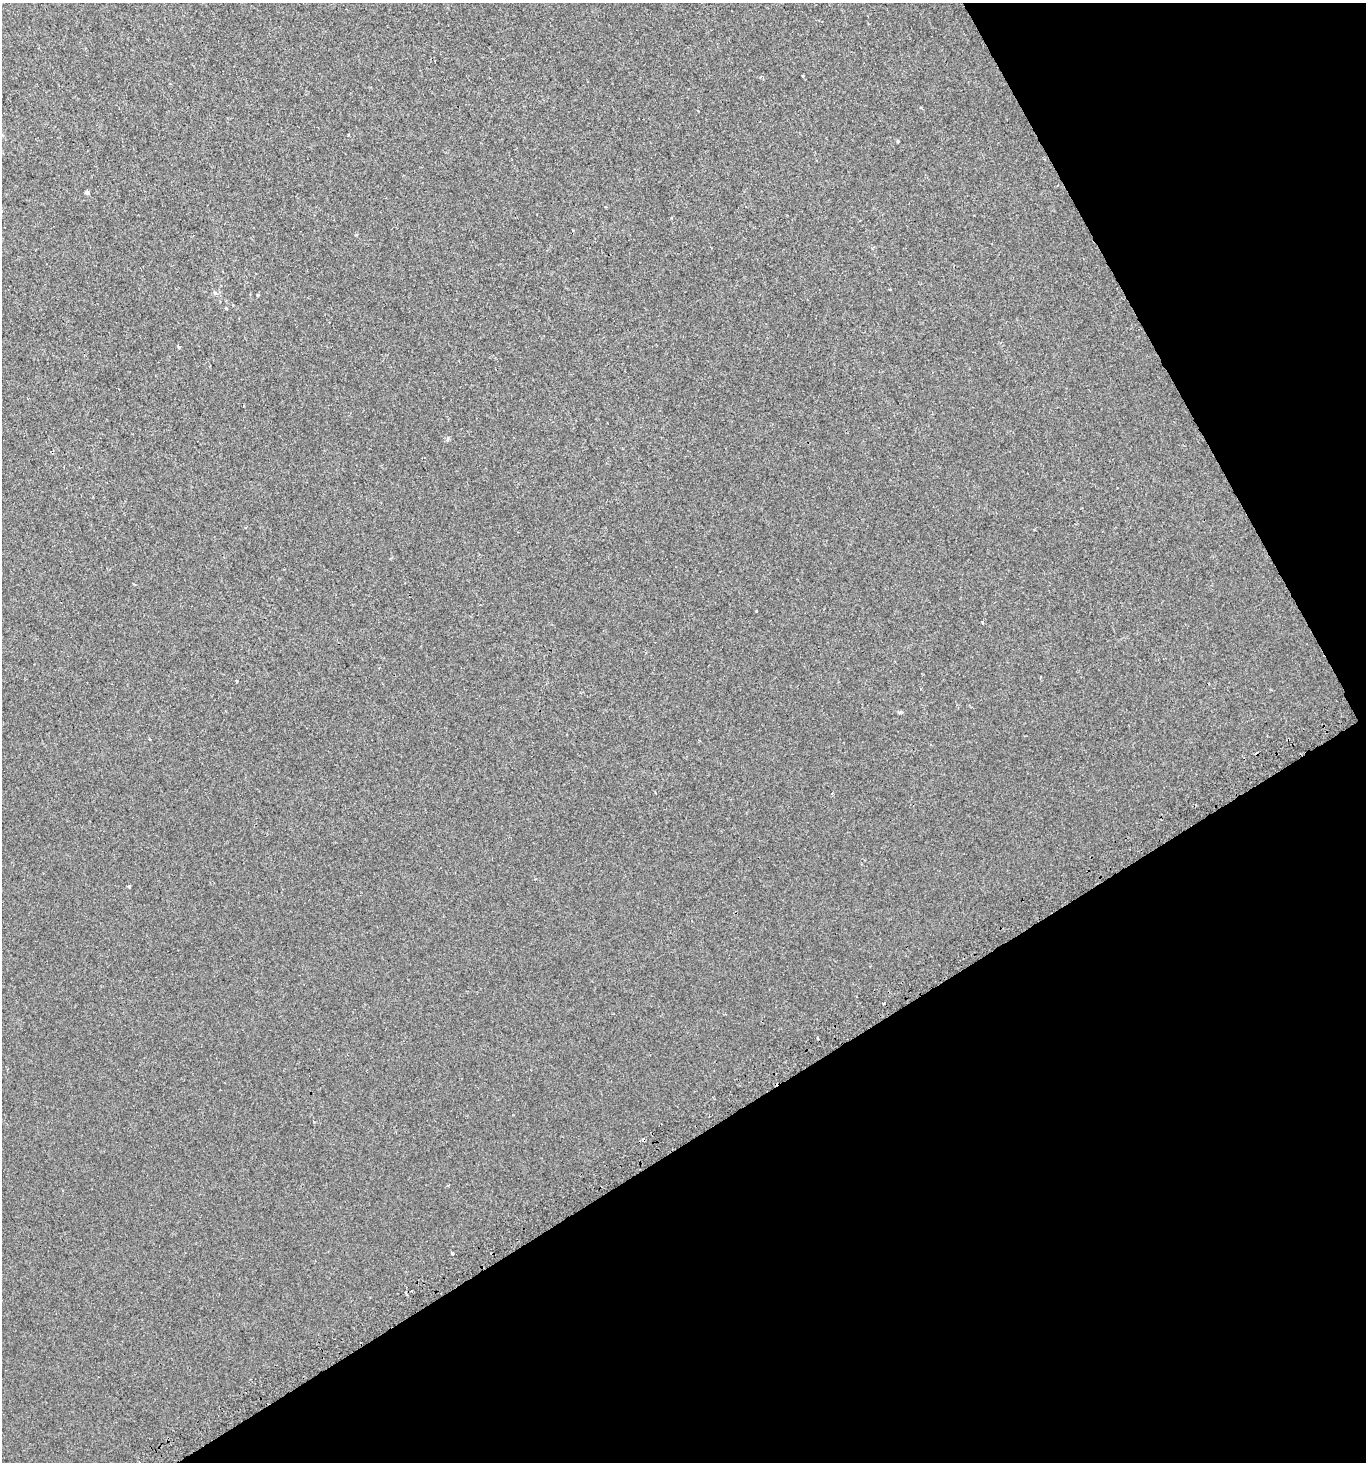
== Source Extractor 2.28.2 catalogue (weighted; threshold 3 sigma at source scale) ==
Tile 12 of 4 x 4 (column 4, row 3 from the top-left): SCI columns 4278-5641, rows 1484-2943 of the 5768 x 5893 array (HDU 1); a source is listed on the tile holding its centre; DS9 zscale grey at full resolution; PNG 1368 x 1464 px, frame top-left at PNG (2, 3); no overlay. Shown black and unused: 30% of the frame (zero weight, under 2 of 3 exposures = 2% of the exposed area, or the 3 px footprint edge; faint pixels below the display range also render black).
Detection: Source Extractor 2.28.2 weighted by HDU 2 'WHT'; one run over the whole footprint, this tile lists its part. Background 0.00131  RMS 0.0028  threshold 0.0126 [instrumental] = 3 sigma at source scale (4.5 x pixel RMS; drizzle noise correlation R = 1.50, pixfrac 1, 0.0396/0.0396 arcsec/px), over >= 5 px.
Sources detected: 17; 4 cosmic-ray / hot-pixel residue — not listed; the other 13 listed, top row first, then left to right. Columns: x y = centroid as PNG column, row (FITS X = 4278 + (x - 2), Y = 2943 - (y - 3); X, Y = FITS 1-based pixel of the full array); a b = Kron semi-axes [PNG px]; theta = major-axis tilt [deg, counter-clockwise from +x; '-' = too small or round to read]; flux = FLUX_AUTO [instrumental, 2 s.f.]
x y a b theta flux
897 141 5 3 - 0.25
87 192 4 4 - 0.62
215 293 6 5 - 0.49
258 295 5 3 - 0.23
226 308 4 3 - 0.21
178 347 3 3 - 0.55
756 611 3 3 - 0.62
982 622 3 3 - 0.55
237 681 3 2 - 0.37
129 887 3 3 - 0.96
883 1003 3 2 - 0.34
818 1038 3 3 - 0.74
452 1253 3 3 - 1.2